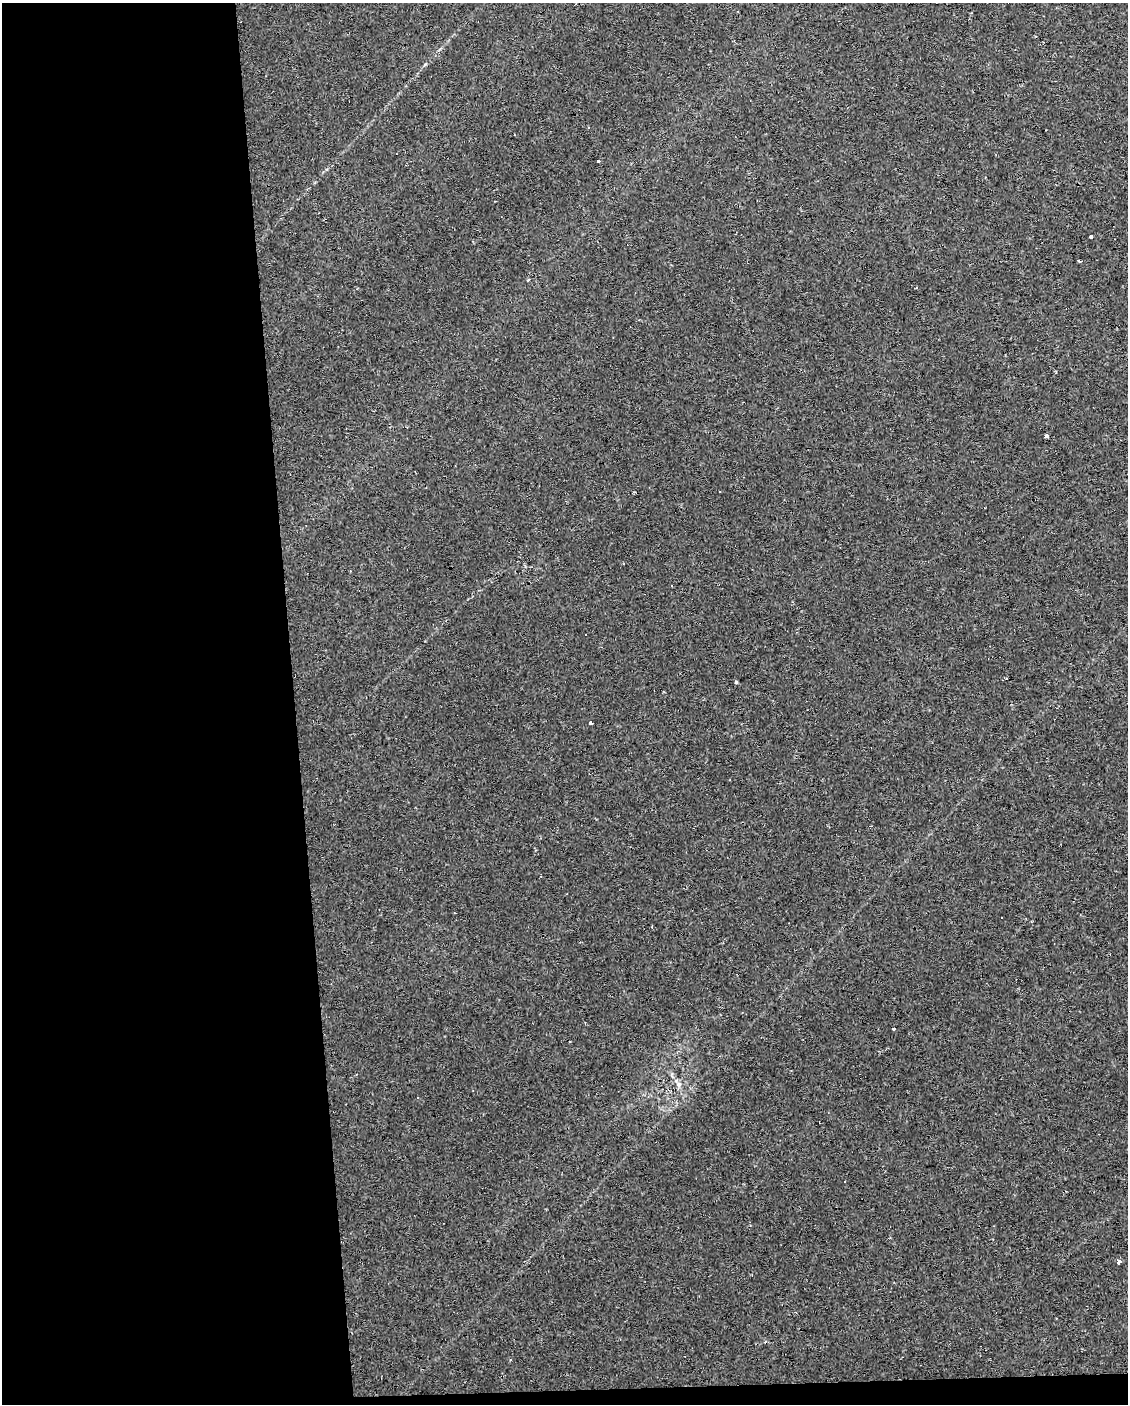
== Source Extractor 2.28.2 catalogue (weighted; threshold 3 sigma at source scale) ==
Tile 9 of 4 x 3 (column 1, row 3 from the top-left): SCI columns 1-1126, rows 2-1403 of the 4503 x 4250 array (HDU 1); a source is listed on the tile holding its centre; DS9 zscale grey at full resolution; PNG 1130 x 1406 px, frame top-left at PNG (2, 3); no overlay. Shown black and unused: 27% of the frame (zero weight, under 2 of 3 exposures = <1% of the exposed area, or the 3 px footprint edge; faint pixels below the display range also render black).
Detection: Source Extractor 2.28.2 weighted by HDU 2 'WHT'; one run over the whole footprint, this tile lists its part. Background 0.0303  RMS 0.0037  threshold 0.0166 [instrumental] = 3 sigma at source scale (4.5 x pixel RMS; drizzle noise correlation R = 1.50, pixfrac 1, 0.0396/0.0396 arcsec/px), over >= 5 px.
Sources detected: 23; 10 cosmic-ray / hot-pixel residue — not listed; the other 13 listed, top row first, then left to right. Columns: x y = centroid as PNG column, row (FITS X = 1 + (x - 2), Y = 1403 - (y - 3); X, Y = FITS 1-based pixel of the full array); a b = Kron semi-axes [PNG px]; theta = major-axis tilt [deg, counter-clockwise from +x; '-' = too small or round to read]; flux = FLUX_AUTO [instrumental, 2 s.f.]
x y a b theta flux
589 128 3 2 - 0.44
598 161 3 3 - 2.3
1091 237 3 3 - 3.2
1079 261 3 3 - 4.3
916 288 3 2 - 0.61
1046 436 3 3 - 21
736 682 4 3 - 0.66
590 723 3 3 - 1.9
871 826 3 2 - 0.42
1001 918 3 3 - 0.84
679 1084 7 6 - 1.1
844 1181 3 3 - 1.1
1119 1262 3 3 - 9.9
Unlisted compact peaks at least as high as the median listed source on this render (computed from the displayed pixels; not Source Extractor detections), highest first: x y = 425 64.